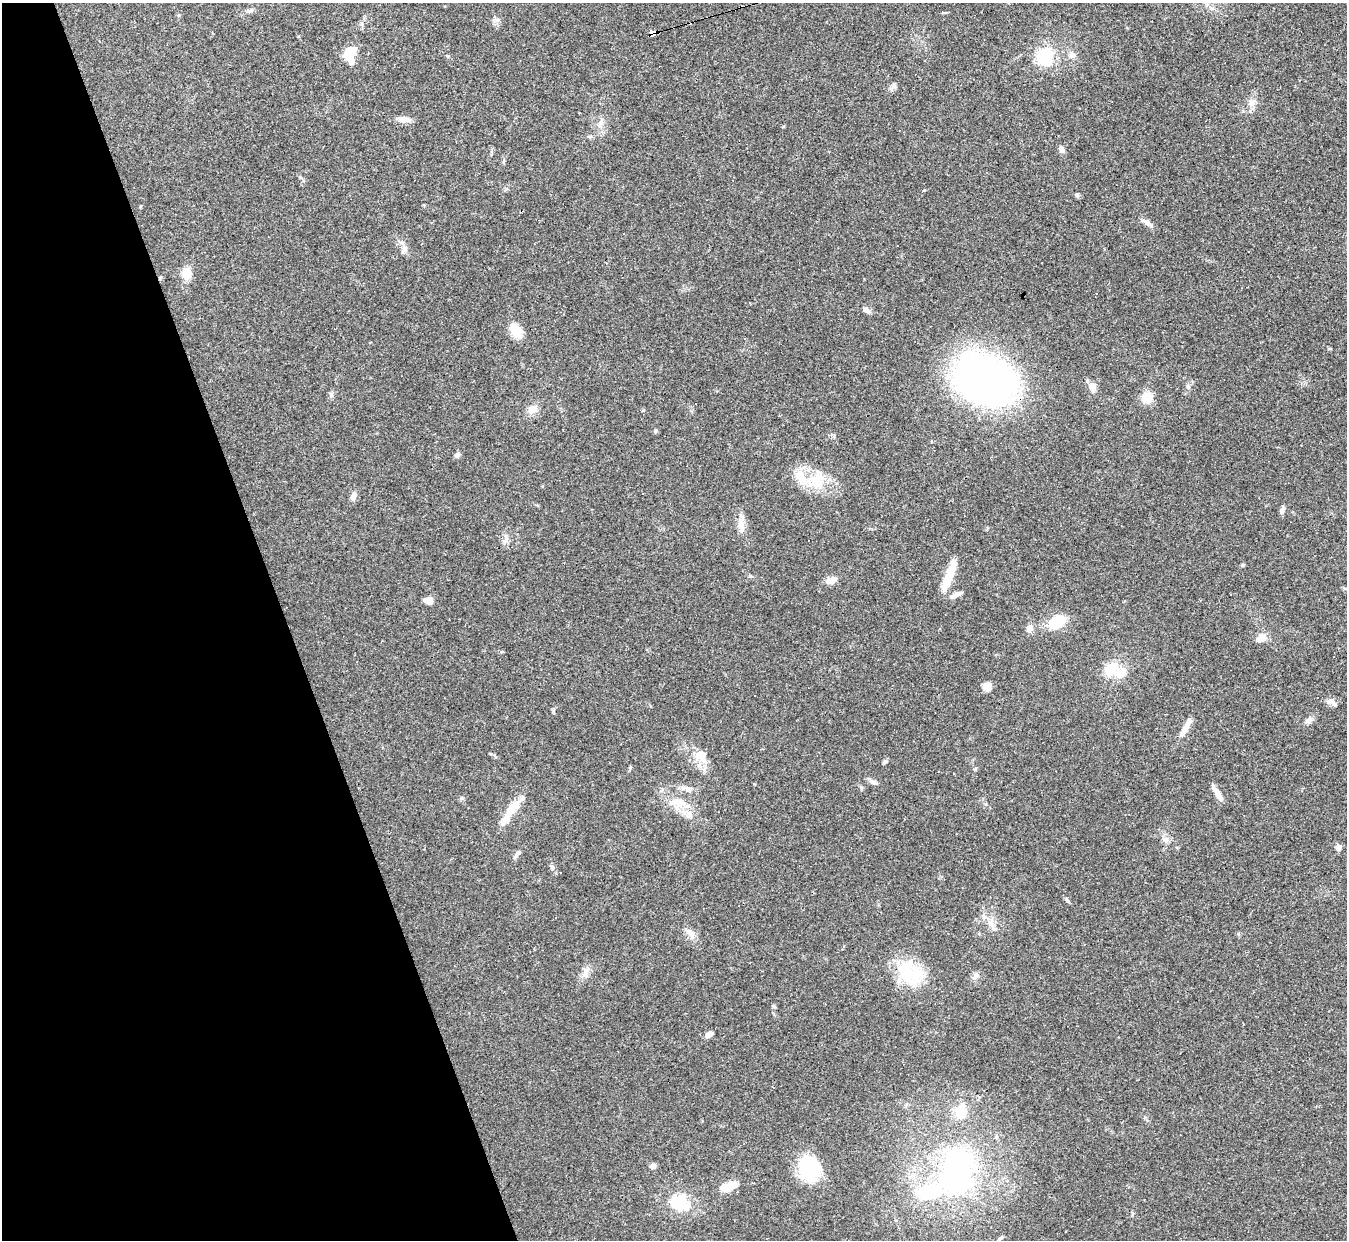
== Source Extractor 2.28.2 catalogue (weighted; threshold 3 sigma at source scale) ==
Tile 5 of 4 x 4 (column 1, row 2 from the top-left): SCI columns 1-1345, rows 2621-3858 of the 5380 x 5366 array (HDU 1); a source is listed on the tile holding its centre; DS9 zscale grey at full resolution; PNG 1349 x 1242 px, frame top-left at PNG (2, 3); no overlay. Shown black and unused: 21% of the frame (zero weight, under 3 of 4 exposures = <1% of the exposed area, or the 3 px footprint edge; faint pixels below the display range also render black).
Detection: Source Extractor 2.28.2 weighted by HDU 2 'WHT'; one run over the whole footprint, this tile lists its part. Background 0.048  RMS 0.0043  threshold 0.0194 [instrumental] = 3 sigma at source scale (4.5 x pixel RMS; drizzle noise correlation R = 1.50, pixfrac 1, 0.05/0.05 arcsec/px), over >= 5 px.
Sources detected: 82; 7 cosmic-ray / hot-pixel residue — not listed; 5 inside a brighter listed object's ellipse — not listed separately; the other 70 listed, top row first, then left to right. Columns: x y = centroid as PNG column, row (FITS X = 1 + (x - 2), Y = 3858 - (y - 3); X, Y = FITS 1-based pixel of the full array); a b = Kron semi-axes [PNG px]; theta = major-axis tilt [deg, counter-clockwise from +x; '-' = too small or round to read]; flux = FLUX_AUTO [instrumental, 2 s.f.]
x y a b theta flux
250 11 7 4 19 0.9
362 24 7 4 -71 0.71
653 32 7 4 16 97
349 54 12 8 80 17
1072 55 9 9 - 2.1
448 56 5 3 - 0.4
1045 56 26 24 57 16
893 86 10 6 74 1.3
1252 103 13 8 80 2.7
405 119 17 7 -5 3.1
600 123 10 4 58 1.4
1061 149 9 6 -76 1.8
1077 195 6 5 - 0.86
1147 223 17 6 -35 2.2
403 250 12 7 82 2
187 274 12 9 89 6.5
160 278 5 4 - 0.64
866 310 9 6 -37 1.9
516 330 20 12 -63 6.3
1329 349 5 3 - 0.45
984 380 43 32 -30 260
1092 386 7 6 - 4.6
331 395 6 6 - 0.94
1147 398 9 9 - 8.3
533 409 16 10 44 3.1
655 431 5 4 - 0.66
457 455 7 6 - 1.2
816 481 25 21 45 14
353 496 9 7 61 2.4
1282 511 10 6 79 1.2
741 523 23 8 89 4.1
1243 565 5 4 - 0.55
750 576 5 5 - 0.51
949 576 36 8 68 10
831 580 10 7 23 4.1
955 595 17 5 25 2.4
428 600 11 7 -13 2.7
1057 621 9 7 36 20
1030 628 10 8 83 2.2
1261 638 12 9 31 4.2
1111 669 14 10 52 11
1121 673 14 11 37 5.8
987 687 9 9 - 3.1
754 696 3 2 - 0.41
1331 701 12 8 0 2
1309 720 10 7 34 1.8
1184 729 21 8 60 4.1
701 756 18 13 -60 6.6
885 762 6 5 - 0.71
872 782 12 6 -28 1.5
687 789 18 6 -22 2.4
1218 794 16 5 -58 4.3
678 802 22 11 -14 7.6
510 811 40 9 56 9.1
1165 840 8 6 -2 1.6
1338 847 8 7 - 1.6
517 854 12 5 51 1.5
552 867 7 5 -75 1
1067 900 8 4 -55 0.75
990 922 12 8 -32 3.3
690 933 17 6 -54 2.6
586 972 16 7 73 2.9
908 974 33 28 -5 23
975 976 11 7 51 1.8
709 1034 10 5 36 2
653 1166 8 7 - 1.3
809 1168 23 20 -83 30
956 1171 80 55 76 110
728 1186 18 9 17 7
680 1203 27 21 -22 16
Overlapping masked pixels (flux is a lower limit): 3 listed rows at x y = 653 32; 160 278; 984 380
Unlisted compact peaks at least as high as the median listed source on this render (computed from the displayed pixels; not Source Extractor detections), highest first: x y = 924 190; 491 754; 461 798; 553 711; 1188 387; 773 1006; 975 769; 506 540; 630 767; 140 206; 300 177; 783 126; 497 20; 834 435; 643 410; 179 15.